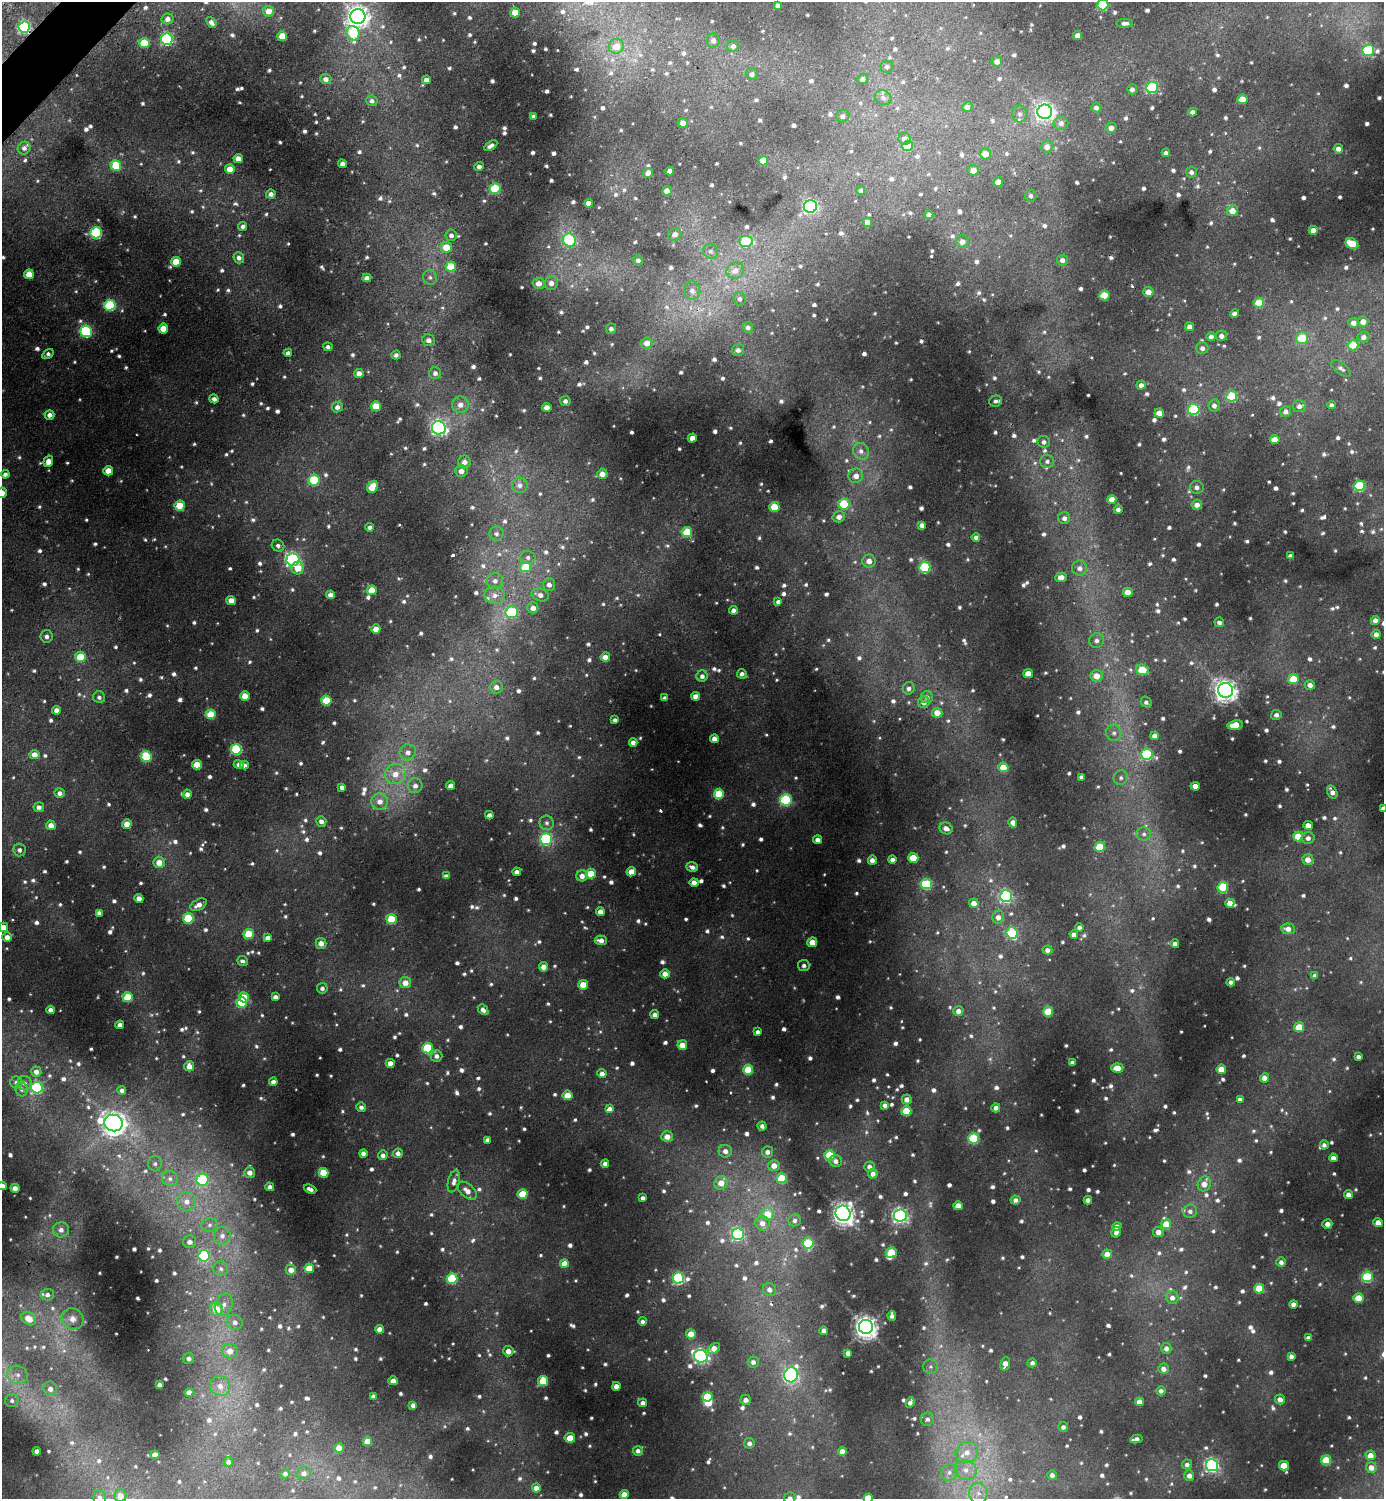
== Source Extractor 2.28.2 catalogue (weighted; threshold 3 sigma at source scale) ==
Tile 11 of 4 x 4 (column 3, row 3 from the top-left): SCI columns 2928-4309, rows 1502-2998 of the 5996 x 5997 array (HDU 1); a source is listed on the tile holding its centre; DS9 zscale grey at full resolution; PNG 1386 x 1501 px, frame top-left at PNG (2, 2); each listed source drawn as its Kron ellipse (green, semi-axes under 4 px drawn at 4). Shown black and unused: <1% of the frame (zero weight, under 2 of 3 exposures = <1% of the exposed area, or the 3 px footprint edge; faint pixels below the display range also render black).
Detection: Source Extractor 2.28.2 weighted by HDU 2 'WHT'; one run over the whole footprint, this tile lists its part. Background 0.0504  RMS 0.0059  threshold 0.0267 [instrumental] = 3 sigma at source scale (4.5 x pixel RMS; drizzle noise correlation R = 1.50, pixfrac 1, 0.05/0.05 arcsec/px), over >= 5 px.
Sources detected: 1481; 10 too faint to see at this stretch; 1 inside a brighter object's white glare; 2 cosmic-ray / hot-pixel residue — neither listed nor drawn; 13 inside a brighter listed object's ellipse — not listed separately; of the other 1455, all 500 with FLUX_AUTO >= 2.01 (the completeness limit of this list) listed and drawn (955 fainter detections not listed), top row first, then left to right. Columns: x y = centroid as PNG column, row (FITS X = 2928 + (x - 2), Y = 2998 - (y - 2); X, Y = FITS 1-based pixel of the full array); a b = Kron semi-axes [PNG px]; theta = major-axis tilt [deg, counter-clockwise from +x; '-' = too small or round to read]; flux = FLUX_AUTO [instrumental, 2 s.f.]
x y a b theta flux
778 5 4 4 - 2.3
1103 5 5 5 - 45
268 11 5 5 - 5.1
515 13 5 5 - 9.4
358 17 8 7 - 470
167 19 6 5 - 2.9
211 22 6 4 -51 2.6
1125 23 8 4 2 2.2
24 27 6 5 - 90
353 33 7 6 - 31
1078 35 4 4 - 4.4
282 36 5 5 - 12
167 39 6 6 - 90
713 41 7 6 - 2.8
144 43 5 5 - 21
616 46 7 7 - 8.4
733 46 6 6 - 2.4
1368 50 5 5 - 59
997 61 5 5 - 3.2
887 67 6 6 - 2
752 74 6 6 - 2.1
326 79 5 5 - 2.7
863 79 5 5 - 3.1
426 80 4 4 - 3.3
1152 87 6 5 - 69
1132 89 5 5 - 2.7
883 98 8 7 - 2.8
1242 99 5 4 - 11
372 101 6 5 - 2.3
967 107 5 5 - 2.5
1096 107 5 5 - 2.2
1045 112 7 7 - 250
1193 112 4 4 - 2.7
1020 114 8 7 - 2.6
534 116 4 4 - 2.1
843 116 7 6 - 2.5
683 123 5 5 - 4.2
1061 123 7 7 - 3.1
1111 128 5 5 - 4.2
905 139 6 6 - 4
491 146 7 4 31 2.6
907 146 5 5 - 19
1047 147 6 6 - 3.8
24 148 6 6 - 2.5
1338 149 4 4 - 2.8
1166 153 4 4 - 2.4
985 154 5 5 - 7.5
238 159 5 4 - 4.9
763 161 5 5 - 9.1
342 164 4 4 - 2.9
116 165 5 5 - 28
479 166 4 4 - 2.5
230 169 5 5 - 8.3
973 170 5 5 - 5
670 171 4 4 - 3.2
1191 172 5 5 - 2.2
648 173 5 5 - 3
998 182 5 4 - 6.3
495 188 5 5 - 34
667 191 4 4 - 5.2
861 191 4 4 - 2.2
271 194 5 4 - 2.8
1031 196 6 5 - 2
589 203 4 4 - 4.7
810 206 6 6 - 120
1232 211 6 5 - 6.4
929 215 4 4 - 3.6
868 222 4 4 - 6.2
243 226 5 4 - 2.1
1313 230 4 4 - 4.5
96 233 6 5 - 66
675 234 7 6 - 2.9
451 235 6 5 - 2.4
569 240 6 6 - 50
746 241 7 5 -5 32
962 241 6 6 - 3.5
1352 244 7 5 -29 18
446 247 5 5 - 12
711 251 7 7 - 2.4
239 258 6 5 - 2.3
638 260 5 4 - 2
1062 260 5 5 - 3.3
176 262 5 5 - 17
451 266 5 5 - 20
735 270 9 8 - 5.3
29 274 5 5 - 8.5
430 277 7 7 - 2.1
367 278 4 4 - 3.7
539 283 6 5 - 5.4
551 283 7 6 - 4.1
692 291 9 8 - 3.7
1148 292 5 5 - 5.2
1104 295 5 5 - 18
740 299 7 6 - 2
1259 303 5 5 - 19
110 305 6 5 - 47
1235 314 4 4 - 2.6
1363 321 5 5 - 5.5
1354 323 5 5 - 4.1
748 327 5 5 - 2.2
1190 327 4 4 - 4
163 328 5 5 - 12
611 329 5 5 - 2.4
86 331 6 5 - 78
1221 336 5 5 - 2.8
1211 337 4 4 - 2.9
1364 337 6 5 - 2.9
1302 338 6 6 - 21
429 340 6 5 - 3
647 343 6 5 - 5.4
1353 345 5 5 - 25
328 347 4 4 - 2.3
1202 348 6 6 - 2.5
738 350 6 6 - 2.2
288 353 4 4 - 2.6
48 354 6 4 33 2.1
396 355 4 4 - 2.2
1341 368 11 5 -38 2.2
359 373 4 4 - 4.9
435 373 6 6 - 3
1141 385 5 4 - 3
1232 396 5 5 - 39
214 399 5 4 - 2.5
565 401 5 5 - 2.1
995 401 6 5 - 2.1
460 405 8 8 - 4.7
1214 405 6 6 - 3
1331 405 4 4 - 2.4
376 406 5 5 - 12
1299 406 6 6 - 2.8
337 407 6 5 - 2.9
547 408 4 4 - 5.5
1194 409 6 5 - 54
1286 411 5 5 - 3.1
1159 413 5 4 - 6.8
50 415 5 5 - 3.4
439 428 7 6 - 180
692 438 4 4 - 6.4
1275 440 5 4 - 9
1044 442 6 6 - 2.4
861 451 8 7 - 3.6
48 461 6 4 73 5.2
1047 461 7 7 - 2.2
464 462 6 6 - 3.7
108 471 5 4 - 8.2
461 471 6 6 - 3.8
5 474 4 4 - 2.3
602 474 5 5 - 5.3
856 476 7 7 - 4.9
314 480 5 5 - 44
520 485 8 7 - 3.1
1359 486 5 5 - 50
372 487 6 5 - 16
1197 487 7 6 - 2.7
2 493 5 5 - 5.6
1112 499 4 4 - 6.1
844 504 5 5 - 27
1197 505 5 5 - 4.3
180 506 5 5 - 23
774 507 5 5 - 18
1118 510 4 4 - 2.5
839 517 6 5 - 3.9
1064 518 6 6 - 2.8
922 525 4 4 - 3
370 527 4 4 - 2.2
687 532 5 5 - 28
496 534 7 7 - 2.1
976 537 4 4 - 2.3
278 546 6 5 - 2.2
1290 556 4 4 - 2.9
528 557 7 6 - 2.3
293 560 6 6 - 150
869 561 6 6 - 4.8
526 567 5 5 - 22
925 567 5 5 - 53
298 568 6 6 - 9.2
1080 568 7 7 - 3.2
1061 577 6 4 19 4.8
495 581 8 7 - 3.4
549 585 6 6 - 3.2
372 590 5 5 - 13
1128 592 5 4 - 6.9
331 595 4 4 - 3.4
495 595 10 8 -10 4.9
540 595 9 6 -19 3.8
231 600 5 4 - 5.5
778 601 4 3 - 2
533 608 5 5 - 4.3
733 610 4 4 - 2.6
512 612 6 6 - 52
1375 620 4 4 - 4.4
1219 622 5 4 - 2.1
376 629 4 4 - 6.7
1376 634 4 4 - 2.8
46 636 6 6 - 2.6
1097 641 7 7 - 2.6
81 657 5 5 - 22
605 657 5 4 - 6.8
1142 670 6 5 - 23
742 674 5 5 - 2.5
1028 674 5 4 - 8.9
702 676 5 5 - 2.8
1097 676 6 6 - 7.8
1293 679 5 5 - 20
1310 685 5 5 - 3.7
496 687 6 6 - 3.8
909 688 6 6 - 2.5
1225 690 7 7 - 410
245 696 5 4 - 9.7
696 696 4 4 - 4.6
99 697 6 6 - 2
927 697 6 6 - 2.1
665 698 4 4 - 2.3
326 700 5 5 - 24
924 702 6 5 - 3.7
1146 702 6 5 - 2.1
56 710 4 4 - 4
937 713 5 5 - 7.4
211 714 5 5 - 21
1276 715 5 5 - 2.3
615 720 4 4 - 2.3
1235 725 7 4 10 11
1114 733 8 7 - 2.6
1155 736 4 4 - 3.5
714 739 4 4 - 4.1
633 742 4 4 - 3.4
236 749 5 5 - 54
408 752 8 8 - 4.2
1147 754 6 5 - 66
34 755 5 4 - 6.1
146 756 5 5 - 45
239 764 5 4 - 2.8
197 765 5 5 - 18
244 765 4 4 - 2.4
1003 767 5 5 - 16
395 774 10 10 - 8.1
1081 777 4 4 - 2.3
1121 778 7 7 - 2.2
415 786 7 7 - 3.2
451 786 4 4 - 3.8
1195 786 4 4 - 5.4
342 787 4 4 - 2.6
1332 792 7 4 -58 3.9
60 793 5 5 - 3.2
187 794 4 4 - 3.3
719 794 5 5 - 21
786 800 6 5 - 66
380 801 8 8 - 5.3
39 807 5 5 - 3
1383 808 4 4 - 2.4
489 815 4 4 - 2.6
321 821 5 5 - 3.1
1013 822 5 4 - 3.5
547 823 7 7 - 2.2
127 824 4 4 - 7.5
51 825 5 4 - 5.3
1308 825 4 4 - 6.2
946 828 7 5 -26 3.8
1144 834 7 6 - 2.2
1298 837 5 5 - 17
1308 838 6 6 - 2.9
546 839 6 6 - 72
817 840 4 4 - 3.7
1100 847 5 5 - 24
19 850 6 6 - 2.5
913 858 5 5 - 17
872 860 4 4 - 3.7
892 860 4 4 - 2.7
1308 860 5 5 - 5.2
159 863 5 5 - 8.5
692 867 6 4 -19 2.6
517 872 4 4 - 2.7
631 872 5 4 - 8.5
591 874 5 5 - 19
446 876 4 4 - 2.2
582 876 5 5 - 4.3
694 882 4 4 - 4.4
926 884 6 5 - 40
1223 887 5 5 - 42
1006 896 6 6 - 110
139 898 4 4 - 4.6
974 903 4 4 - 5.7
1230 903 4 4 - 6.1
198 905 9 5 29 4.5
600 911 4 4 - 4.1
99 913 4 4 - 2.7
998 917 6 6 - 3.6
188 918 5 5 - 32
391 919 5 5 - 24
3 927 5 4 - 6.3
1079 927 4 4 - 2.1
1288 929 7 5 -4 3.9
1012 933 6 5 - 49
249 934 5 5 - 23
1074 934 4 4 - 2.9
7 937 4 4 - 4.5
268 938 4 4 - 5.4
601 940 6 5 - 3.9
812 942 5 5 - 8.5
321 943 5 5 - 5.1
1175 944 4 4 - 2.7
1048 950 5 4 - 3
242 961 5 5 - 2.1
804 965 6 5 - 2.2
544 967 4 4 - 5.8
665 974 4 4 - 4.9
1315 976 4 4 - 2.5
1231 982 4 4 - 2.3
405 983 6 5 - 6
583 985 5 4 - 10
322 988 5 5 - 2.1
128 997 5 5 - 21
244 997 5 4 - 17
275 997 4 4 - 3.1
241 1002 5 5 - 27
50 1010 4 4 - 3.6
483 1010 6 4 -47 2.7
958 1011 5 5 - 3.9
1048 1012 5 5 - 27
655 1015 4 4 - 3
120 1025 4 4 - 3.6
1299 1027 5 5 - 15
757 1032 4 4 - 2.3
682 1045 5 5 - 7.6
428 1048 5 5 - 45
436 1056 6 5 - 2.6
1358 1057 4 4 - 2.1
390 1063 4 4 - 5.1
1072 1063 4 4 - 2.3
189 1066 5 5 - 5.7
1117 1068 6 5 - 7.9
1221 1069 4 4 - 9.2
748 1070 5 5 - 23
36 1072 5 5 - 4.4
602 1074 4 4 - 3.7
1264 1078 4 4 - 4.6
16 1082 6 6 - 2.2
273 1082 4 4 - 3.4
25 1083 7 7 - 2.4
37 1088 6 5 - 94
22 1089 7 6 - 2.5
122 1090 4 4 - 2.9
568 1095 5 4 - 10
907 1099 5 5 - 3.8
1240 1099 4 4 - 2.3
885 1105 4 4 - 2.5
361 1107 5 4 - 2.2
996 1108 4 4 - 2.6
610 1109 4 4 - 5.8
906 1111 5 5 - 27
113 1123 9 8 - 490
762 1126 4 4 - 2.2
667 1137 6 5 - 5.5
974 1138 5 5 - 45
487 1140 4 4 - 2.6
1324 1145 4 4 - 2.1
725 1151 6 6 - 3.9
767 1152 5 5 - 3
363 1153 4 4 - 3.1
398 1153 5 4 - 3
383 1155 5 4 - 2.5
829 1155 5 5 - 31
1333 1158 4 4 - 3.8
836 1161 6 6 - 2.8
155 1164 8 7 - 2.1
605 1164 4 4 - 2.8
774 1165 5 5 - 5.6
869 1167 5 5 - 2.7
250 1173 5 5 - 4
323 1173 5 5 - 20
873 1174 5 5 - 3.1
782 1178 5 5 - 27
170 1179 8 7 - 3
203 1180 6 6 - 52
454 1181 11 6 75 3.3
721 1183 7 6 - 8.4
1204 1184 8 6 64 5.9
2 1186 4 4 - 3.7
270 1187 4 4 - 2.8
15 1188 4 4 - 5.3
310 1189 6 3 -22 2.4
467 1191 11 6 -40 4.9
523 1194 5 5 - 20
1348 1195 4 4 - 3.8
643 1198 4 4 - 2.7
1016 1200 5 4 - 2.7
1088 1200 4 4 - 3.5
187 1201 9 9 - 5.4
958 1206 4 4 - 8.5
1190 1211 6 6 - 2.3
843 1213 8 7 - 400
767 1214 6 6 - 14
900 1215 6 6 - 180
795 1220 6 6 - 2.1
762 1223 7 7 - 5.2
1378 1223 4 4 - 6.5
1166 1224 5 5 - 14
1327 1224 5 4 - 3.2
210 1225 8 6 3 2.4
1117 1227 4 4 - 3.8
61 1230 8 7 - 4.1
1116 1232 5 4 - 2.2
1158 1232 5 5 - 4.3
738 1234 6 6 - 86
222 1236 9 8 - 4
190 1242 6 6 - 3.4
808 1243 5 5 - 33
891 1252 5 5 - 22
1107 1254 4 4 - 8.1
204 1256 6 5 - 60
1281 1262 5 5 - 2.6
564 1263 4 4 - 6.6
309 1268 5 4 - 15
221 1269 7 7 - 2.6
291 1270 5 5 - 4.9
1367 1277 5 5 - 51
452 1278 5 5 - 40
678 1278 5 5 - 79
1259 1289 5 5 - 22
769 1290 7 6 - 3.4
47 1295 6 6 - 3
1172 1298 6 6 - 3.2
1359 1298 5 5 - 11
1293 1304 4 4 - 3.4
224 1305 11 8 66 4.6
216 1309 7 6 - 12
892 1316 5 4 - 2.4
29 1319 8 6 -37 11
73 1319 11 10 - 5.1
642 1321 4 4 - 2.1
235 1322 8 7 - 3.6
866 1327 7 7 - 470
380 1329 4 4 - 7.6
824 1331 4 4 - 3.1
691 1334 5 4 - 10
1308 1338 4 4 - 2.7
714 1348 7 4 32 7.1
1166 1348 5 5 - 3.3
230 1351 8 7 - 7.3
508 1351 5 5 - 4.7
848 1353 4 4 - 3.3
701 1356 7 6 - 140
1291 1356 4 4 - 2.4
189 1358 5 5 - 2.6
753 1362 5 5 - 3
1032 1363 4 4 - 2.2
1005 1364 7 4 70 4.8
930 1367 7 7 - 2.1
1164 1369 5 5 - 3.9
17 1375 10 9 - 4.8
791 1375 7 7 - 130
393 1381 4 4 - 5.1
543 1381 5 5 - 24
160 1385 4 4 - 3.4
220 1386 10 9 - 6.2
616 1386 4 4 - 4.5
50 1389 7 6 - 3.9
1161 1391 4 4 - 2.2
189 1392 4 4 - 3.5
373 1396 4 4 - 3
707 1397 5 4 - 30
1280 1399 5 5 - 3.7
746 1400 5 5 - 3.3
12 1401 7 6 - 2.3
1139 1402 4 4 - 4.8
643 1403 4 4 - 2.7
910 1403 5 4 - 2.8
413 1405 4 4 - 2.5
927 1419 7 6 - 2.3
1063 1427 5 5 - 2
570 1438 5 4 - 10
1136 1439 6 4 10 3.2
367 1441 4 4 - 9.7
749 1443 5 5 - 2.8
339 1448 4 4 - 10
37 1451 4 4 - 3.1
638 1451 5 5 - 2.5
842 1451 4 4 - 5.5
967 1452 11 10 - 7.4
155 1455 4 4 - 7.2
1370 1455 5 5 - 5.8
1326 1460 5 5 - 22
228 1462 5 4 - 2.1
1187 1464 5 5 - 2
1212 1465 6 6 - 140
1284 1466 5 4 - 13
1371 1467 5 5 - 4.9
966 1470 11 9 -19 6.4
949 1472 8 8 - 3.6
304 1473 7 6 - 2.9
285 1474 5 4 - 2.2
1052 1475 5 4 - 2.5
1189 1476 5 5 - 3.6
536 1488 4 4 - 5.4
978 1493 10 9 - 5.7
624 1494 4 4 - 6.8
120 1496 6 6 - 5.9
100 1498 7 6 - 2
790 1498 6 5 - 2.5
868 1498 5 5 - 22
Overlapping masked pixels (flux is a lower limit): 1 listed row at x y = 24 27
Isophote crosses this tile's border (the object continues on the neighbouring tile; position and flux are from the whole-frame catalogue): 9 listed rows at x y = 1103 5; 2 493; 1383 808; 3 927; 2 1186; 120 1496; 100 1498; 790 1498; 868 1498